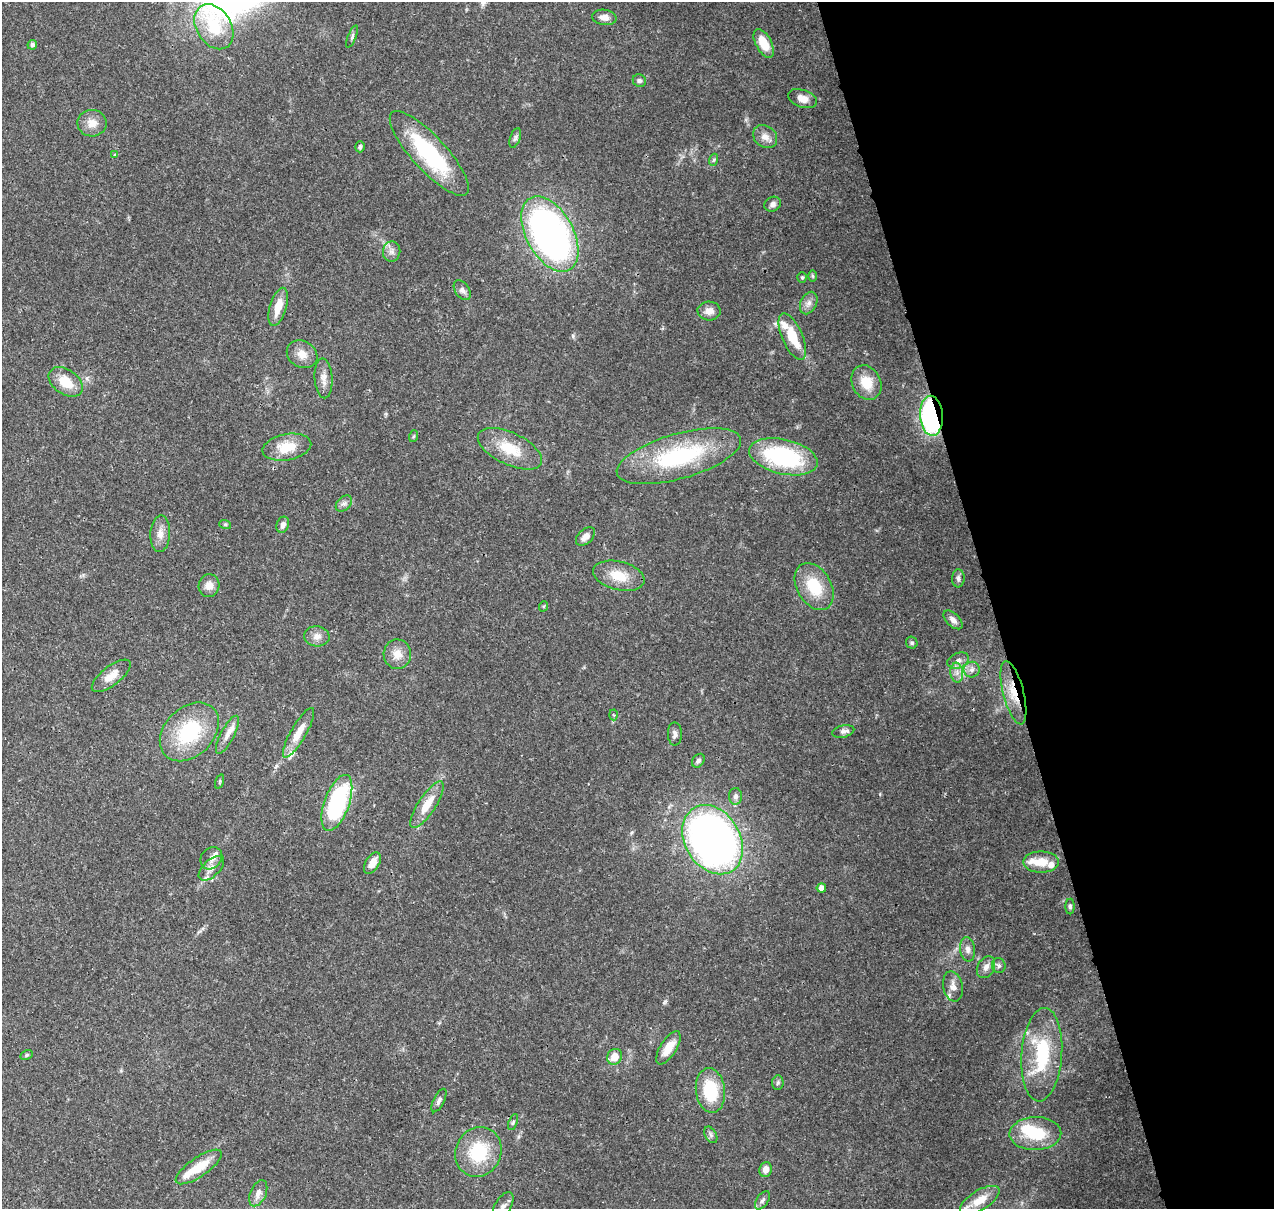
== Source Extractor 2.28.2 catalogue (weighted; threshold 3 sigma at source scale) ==
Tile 12 of 4 x 4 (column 4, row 3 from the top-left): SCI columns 3935-5206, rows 1338-2544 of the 5323 x 5039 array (HDU 1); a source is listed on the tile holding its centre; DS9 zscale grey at full resolution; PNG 1276 x 1211 px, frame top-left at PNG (2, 2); each listed source drawn as its Kron ellipse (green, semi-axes under 4 px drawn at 4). Shown black and unused: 22% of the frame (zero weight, under 3 of 4 exposures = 8% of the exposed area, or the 3 px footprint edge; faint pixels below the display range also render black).
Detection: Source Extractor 2.28.2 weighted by HDU 2 'WHT'; one run over the whole footprint, this tile lists its part. Background 0.0758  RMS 0.0035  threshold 0.0156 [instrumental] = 3 sigma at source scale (4.5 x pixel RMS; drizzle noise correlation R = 1.50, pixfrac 1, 0.0396/0.0396 arcsec/px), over >= 5 px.
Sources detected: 102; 1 inside a brighter object's white glare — neither listed nor drawn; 9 inside a brighter listed object's ellipse — not listed separately; the other 92 listed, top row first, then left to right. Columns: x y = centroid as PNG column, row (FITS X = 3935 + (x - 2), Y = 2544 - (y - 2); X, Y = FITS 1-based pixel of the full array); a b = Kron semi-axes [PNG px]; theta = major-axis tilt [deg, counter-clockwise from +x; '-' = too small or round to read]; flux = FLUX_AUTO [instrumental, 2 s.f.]
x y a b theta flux
604 17 12 7 -8 2.4
214 27 24 17 -58 13
352 37 12 3 66 0.75
764 43 16 8 -62 7.1
32 45 5 5 - 1.2
639 81 7 6 - 0.85
803 99 15 8 -19 3.2
92 123 14 13 - 3.8
765 137 13 10 -37 2.8
515 138 10 5 70 0.89
360 147 5 5 - 0.87
429 153 55 17 -47 35
115 155 3 3 - 0.8
713 160 6 4 70 0.56
773 204 9 7 27 1.4
550 234 41 23 -61 140
392 252 10 8 81 1.8
813 276 6 4 -89 0.46
802 278 5 4 - 0.46
462 290 11 7 -55 1.5
809 303 12 8 65 2
278 307 20 8 74 5.7
709 311 11 9 -3 2.6
792 337 25 10 -66 11
302 354 16 13 -31 3.8
324 378 20 9 -87 2.9
66 382 19 12 -35 7.6
866 383 18 14 -63 7.6
931 416 20 11 -86 63
414 436 6 4 71 0.45
287 447 24 13 11 8.7
510 449 35 16 -25 11
679 456 64 22 16 40
783 457 35 17 -13 42
344 504 9 6 46 1.3
225 524 6 4 -18 0.49
283 525 8 6 70 1.6
160 534 18 10 86 3.2
585 536 11 7 44 2.4
619 576 26 14 -14 8
958 578 9 6 87 1
209 586 11 10 - 2.8
814 587 25 17 -60 13
544 606 5 3 - 0.34
953 620 11 6 -44 1.8
317 636 13 10 -4 2.4
912 643 6 5 - 0.68
397 654 15 13 -87 4.1
958 660 11 7 20 1.8
972 670 8 8 - 1.6
957 673 10 6 -84 1.9
111 676 23 9 38 4
1013 693 33 10 -75 7.7
613 715 5 3 - 0.47
843 731 11 6 13 1.3
189 732 34 24 44 25
298 733 28 7 60 5.8
675 734 12 7 -89 1.4
227 735 21 6 63 2.7
698 761 7 5 53 1.2
220 781 7 3 71 0.44
736 796 8 6 -87 1.4
337 803 29 12 70 42
427 805 27 8 57 7
713 840 37 27 -59 210
211 858 12 10 49 2.2
1041 862 17 10 0 6.1
372 863 12 6 58 3.9
211 868 15 8 44 2.4
821 888 4 4 - 2.3
1070 906 8 4 -90 0.82
968 949 12 7 -82 1.8
999 965 7 6 - 0.95
986 967 12 8 61 2
953 986 15 10 -78 2.6
668 1048 19 8 58 5.9
26 1055 6 4 28 0.56
1042 1055 47 20 86 25
615 1057 8 7 - 4.6
778 1083 7 5 86 0.75
710 1090 22 14 -83 17
439 1100 13 5 63 1.2
513 1122 8 4 71 0.65
1035 1134 26 16 1 14
711 1135 9 5 -61 0.94
478 1152 25 22 64 17
199 1167 27 9 34 8.9
766 1170 7 6 - 2.4
258 1193 14 8 67 2.4
763 1200 10 5 57 1.1
980 1200 22 10 31 6.2
503 1206 16 8 60 2
Overlapping masked pixels (flux is a lower limit): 2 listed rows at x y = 931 416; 1013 693
Isophote crosses this tile's border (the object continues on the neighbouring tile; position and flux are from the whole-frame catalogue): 2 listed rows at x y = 980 1200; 503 1206